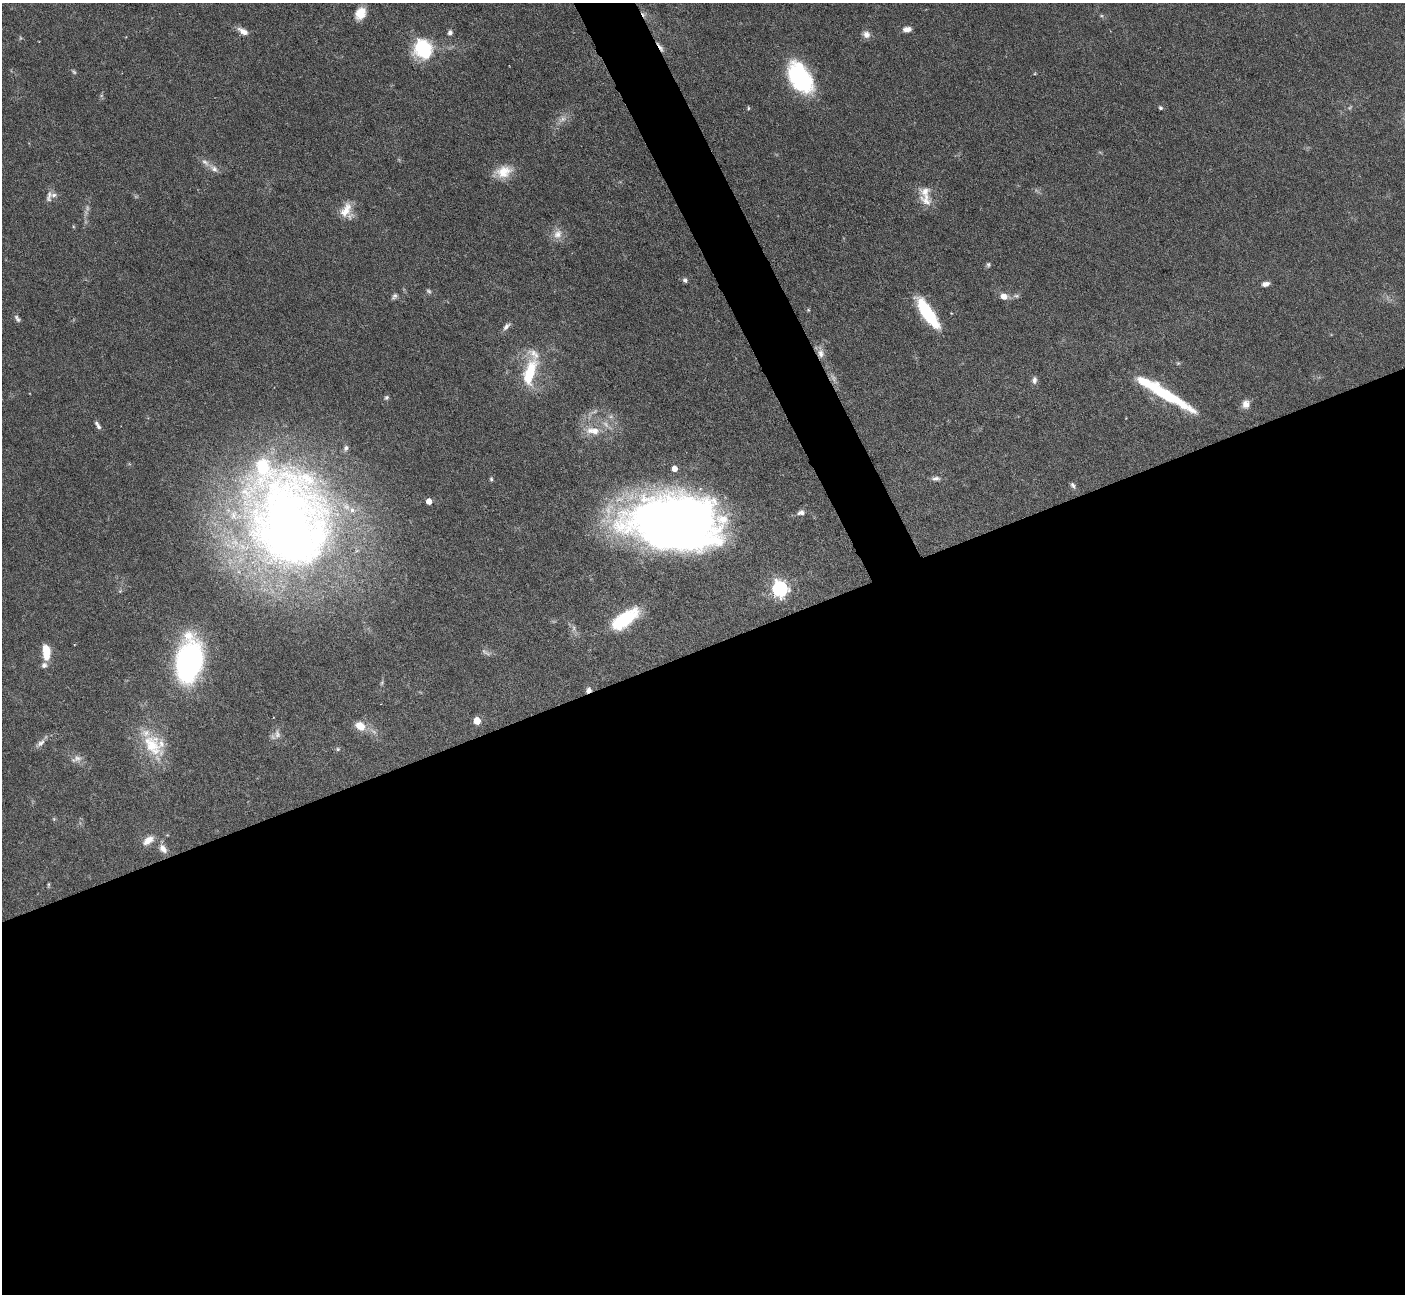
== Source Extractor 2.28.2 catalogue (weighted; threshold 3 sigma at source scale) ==
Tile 15 of 4 x 4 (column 3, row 4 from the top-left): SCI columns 2808-4210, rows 285-1576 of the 5616 x 5604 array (HDU 1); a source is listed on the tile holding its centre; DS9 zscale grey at full resolution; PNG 1407 x 1296 px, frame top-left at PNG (2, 3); no overlay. Shown black and unused: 52% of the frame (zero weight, under 4 of 7 exposures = <1% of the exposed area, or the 3 px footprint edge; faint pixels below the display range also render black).
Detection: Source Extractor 2.28.2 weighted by HDU 2 'WHT'; one run over the whole footprint, this tile lists its part. Background 0.0658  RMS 0.0029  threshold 0.0118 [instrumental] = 3 sigma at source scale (4.09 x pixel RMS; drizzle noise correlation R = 1.36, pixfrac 0.8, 0.05/0.05 arcsec/px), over >= 5 px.
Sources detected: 83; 8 too faint to see at this stretch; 2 inside a brighter object's white glare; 1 cosmic-ray / hot-pixel residue — not listed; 11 inside a brighter listed object's ellipse — not listed separately; the other 61 listed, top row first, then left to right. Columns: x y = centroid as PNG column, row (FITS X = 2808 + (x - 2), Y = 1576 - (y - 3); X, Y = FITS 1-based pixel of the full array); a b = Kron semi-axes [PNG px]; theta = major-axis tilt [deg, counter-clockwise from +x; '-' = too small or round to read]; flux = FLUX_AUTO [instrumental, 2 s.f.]
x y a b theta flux
360 13 15 11 59 3.9
907 29 10 6 6 1.6
243 31 14 7 -32 2
450 33 7 6 - 0.91
866 34 9 8 - 1.6
660 47 17 4 -58 1.2
423 49 23 19 -61 16
800 78 36 21 -58 26
748 108 5 3 - 0.31
1160 108 5 4 - 0.56
214 168 13 8 -45 1.6
503 172 24 14 18 5.2
49 196 17 7 81 1.4
926 200 21 15 -57 3.8
346 210 22 12 61 4.1
558 234 15 11 69 2.7
988 265 7 5 -87 0.53
685 280 6 6 - 0.67
1265 284 8 5 11 1.2
429 291 8 5 -44 0.53
394 296 9 6 49 0.76
1004 296 8 7 - 2.4
808 310 5 4 - 0.3
927 313 34 10 -56 16
17 318 10 5 -50 0.8
506 326 13 6 48 1.2
821 353 16 8 -81 2.2
530 372 36 14 73 12
1034 380 9 6 89 1.1
1165 394 66 11 -31 20
386 397 7 5 45 0.55
1246 404 11 9 76 1.8
98 425 12 5 -56 0.9
595 431 13 10 -40 3
674 469 5 4 - 2.5
936 478 11 6 6 1
491 479 6 4 -88 0.43
1073 485 9 6 -66 0.74
429 501 5 4 - 2.7
801 512 11 7 10 1.2
675 522 84 48 -4 220
287 523 112 102 74 240
780 589 7 6 - 92
120 591 5 5 - 0.34
624 619 31 13 35 16
574 628 7 4 90 0.64
46 653 17 8 -86 5.4
189 661 32 19 80 88
382 683 8 4 81 0.47
589 690 7 6 - 1.2
477 721 5 5 - 6.9
360 726 12 9 -33 3.9
277 734 15 8 -84 1.7
41 743 15 7 41 1.4
152 745 38 24 -53 13
338 749 5 5 - 0.47
76 759 16 9 19 1.7
54 819 6 4 -72 0.3
148 840 17 9 37 2.8
163 849 13 8 -53 2.2
48 884 7 3 89 0.34
Overlapping masked pixels (flux is a lower limit): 3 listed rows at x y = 660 47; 821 353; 589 690